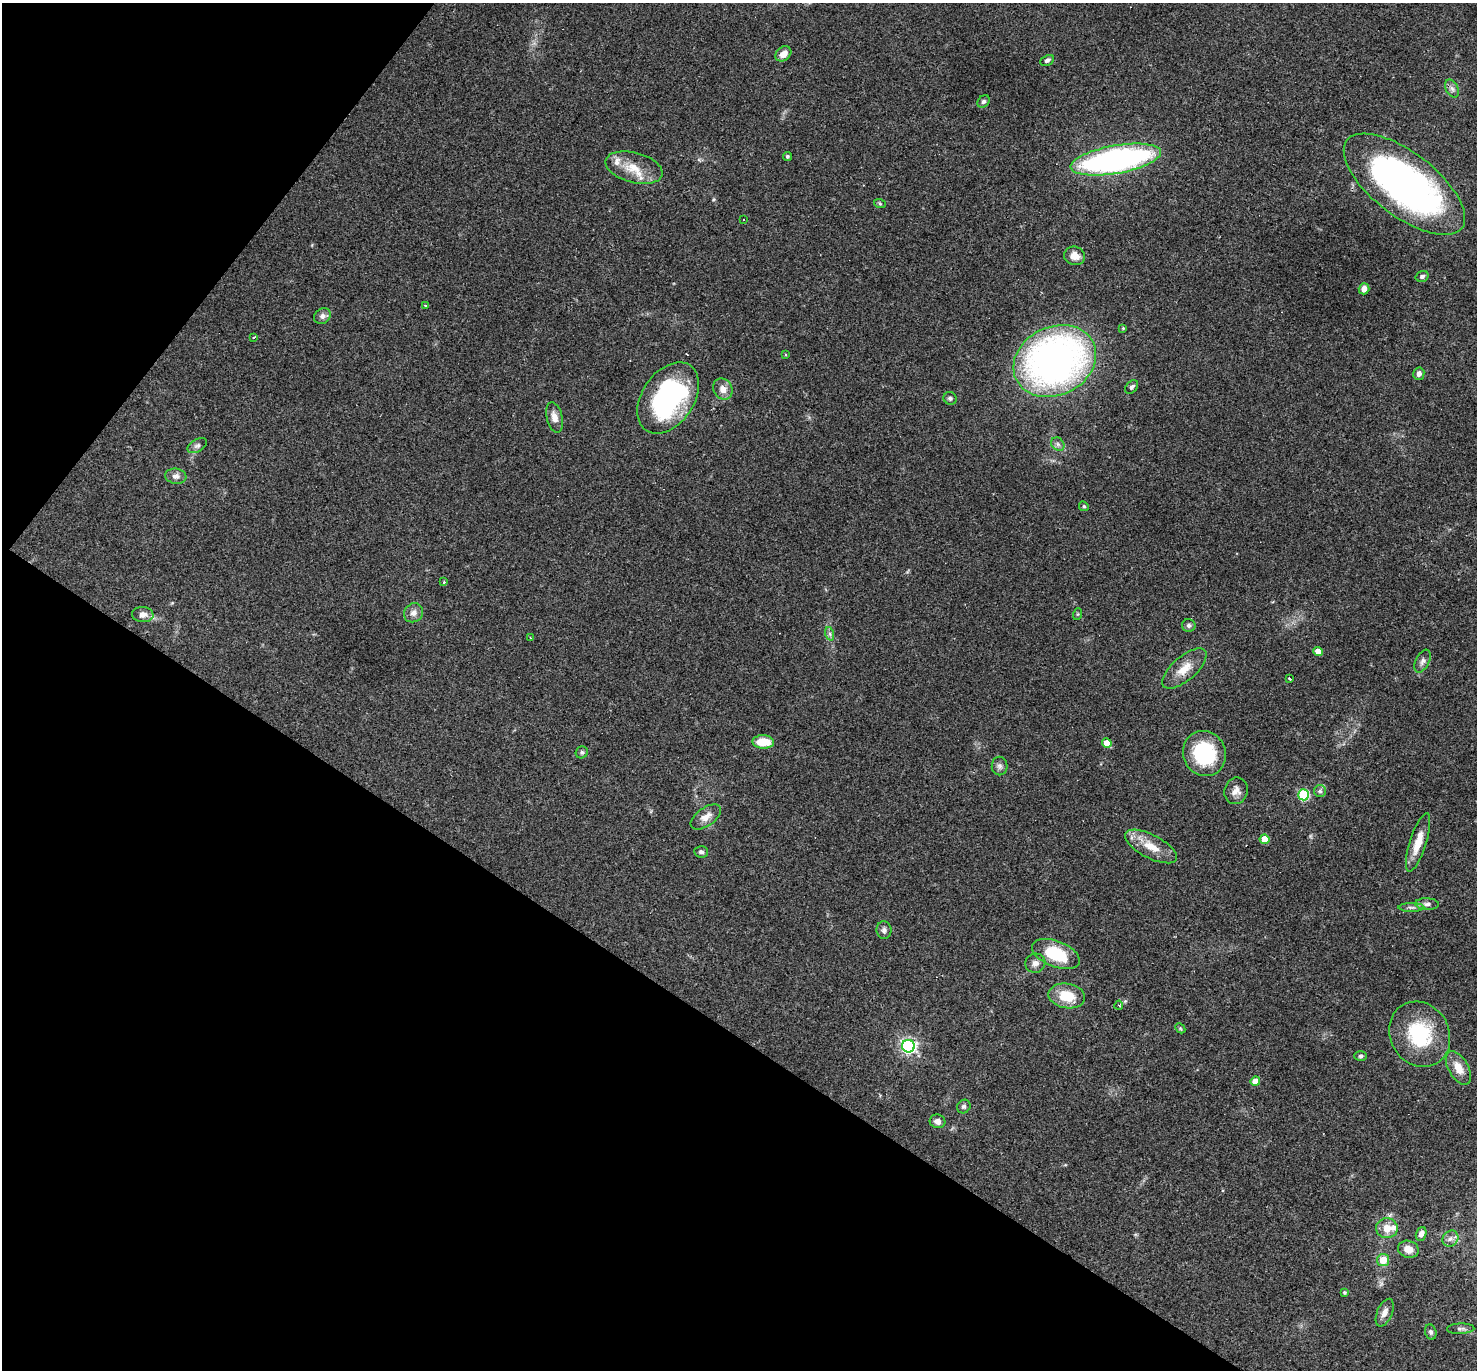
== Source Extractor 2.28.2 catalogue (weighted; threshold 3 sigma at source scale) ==
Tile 9 of 4 x 4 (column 1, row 3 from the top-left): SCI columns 1-1475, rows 1657-3024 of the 5901 x 5907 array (HDU 1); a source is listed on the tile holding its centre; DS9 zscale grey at full resolution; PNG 1479 x 1372 px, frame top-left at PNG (2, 3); each listed source drawn as its Kron ellipse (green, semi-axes under 4 px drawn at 4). Shown black and unused: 31% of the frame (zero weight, under 3 of 4 exposures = <1% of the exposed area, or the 3 px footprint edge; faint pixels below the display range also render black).
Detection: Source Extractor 2.28.2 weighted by HDU 2 'WHT'; one run over the whole footprint, this tile lists its part. Background 0.0572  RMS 0.0052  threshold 0.0232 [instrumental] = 3 sigma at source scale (4.5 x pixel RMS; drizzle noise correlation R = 1.50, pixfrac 1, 0.05/0.05 arcsec/px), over >= 5 px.
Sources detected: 82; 3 cosmic-ray / hot-pixel residue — neither listed nor drawn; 2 inside a brighter listed object's ellipse — not listed separately; the other 77 listed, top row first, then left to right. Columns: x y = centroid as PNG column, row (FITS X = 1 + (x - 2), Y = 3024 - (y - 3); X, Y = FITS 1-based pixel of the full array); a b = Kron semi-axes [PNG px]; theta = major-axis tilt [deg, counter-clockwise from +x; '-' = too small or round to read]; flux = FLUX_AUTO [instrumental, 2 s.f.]
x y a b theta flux
783 54 9 6 39 4.1
1047 60 7 5 25 1.2
1452 89 9 6 -62 1.8
984 101 7 5 43 1.2
787 156 4 4 - 1
1116 160 46 14 10 160
634 168 29 15 -15 12
1404 184 72 32 -37 230
880 204 6 4 -20 0.63
744 219 3 2 - 0.39
1075 256 11 9 -19 4.5
1422 276 6 5 - 1.3
1364 289 5 5 - 3.3
425 306 3 2 - 0.43
322 316 9 7 37 2.3
1123 328 3 3 - 0.57
254 337 4 2 - 0.43
786 355 3 3 - 0.85
1055 361 43 34 26 240
1419 374 6 5 - 2.3
1132 387 8 5 50 1.3
723 389 11 9 -58 4.3
668 398 39 26 56 84
950 398 7 6 - 1
555 417 15 8 -76 4.1
1058 444 7 6 - 1.5
197 446 10 6 29 1.6
176 476 10 7 -7 2.8
1084 506 5 4 - 0.75
444 582 4 3 - 0.81
413 613 10 9 - 3
1078 614 6 4 71 0.57
143 615 11 7 -5 3
1189 625 7 6 - 1.5
830 634 7 4 -72 1.1
530 638 3 3 - 0.59
1318 651 5 4 - 4.3
1422 661 12 6 64 2.2
1184 668 27 12 41 8.6
1289 679 3 3 - 4.5
763 742 11 6 -2 11
1107 743 5 4 - 9
582 752 6 5 - 1
1204 753 23 21 -67 33
1000 766 9 8 - 1.7
1236 791 13 11 71 3.7
1320 791 6 6 - 1.2
1303 795 5 5 - 46
706 817 17 9 35 4.7
1264 839 5 5 - 11
1418 842 30 8 72 9.1
1151 846 28 11 -28 10
701 852 7 5 -4 1.4
1427 904 12 5 -3 1.9
1411 907 13 4 0 1.5
884 930 9 7 -83 1.7
1056 954 25 13 -21 24
1035 963 10 9 - 2.7
1067 996 18 12 -10 13
1119 1005 4 3 - 0.61
1180 1028 6 4 -46 0.63
1420 1034 34 29 -60 35
908 1046 6 6 - 140
1361 1056 6 4 1 0.86
1458 1068 18 10 -60 6.8
1255 1081 5 4 - 5.8
964 1106 7 6 - 1.2
937 1121 8 6 -17 2.4
1387 1228 11 10 - 6.4
1421 1234 7 5 70 2.7
1450 1239 8 7 - 2.2
1408 1249 10 8 -17 4.6
1383 1260 6 6 - 8.5
1345 1292 4 4 - 0.88
1385 1313 14 7 67 3.7
1461 1329 14 5 2 1.6
1431 1332 8 5 -72 1.1
Isophote crosses this tile's border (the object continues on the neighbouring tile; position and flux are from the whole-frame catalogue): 1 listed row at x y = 1404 184